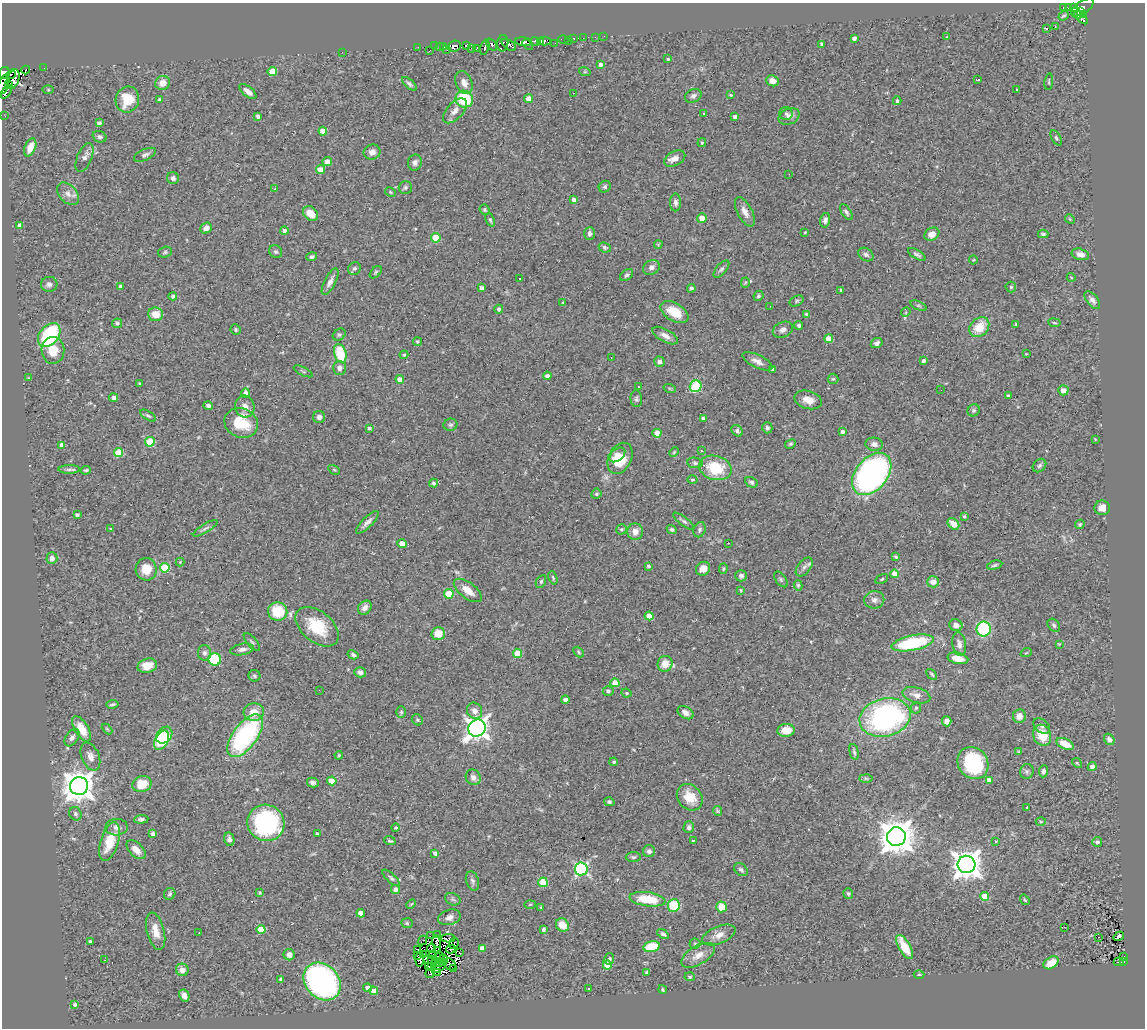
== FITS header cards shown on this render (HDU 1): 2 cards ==
NAXIS1  =                 1143
NAXIS2  =                 1026

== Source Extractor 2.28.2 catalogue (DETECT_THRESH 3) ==
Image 1143 x 1026 px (HDU 1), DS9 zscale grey, 1 PNG px = 1 image px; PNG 1147 x 1030 px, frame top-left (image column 1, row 1026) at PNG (2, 3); each listed source drawn as its Kron ellipse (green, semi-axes under 4 px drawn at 4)
Background 0.484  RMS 0.046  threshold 0.139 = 3 sigma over >= 5 px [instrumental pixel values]
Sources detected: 454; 13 with non-positive FLUX_AUTO (blend fragments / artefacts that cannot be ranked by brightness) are neither listed nor drawn; the other 441 listed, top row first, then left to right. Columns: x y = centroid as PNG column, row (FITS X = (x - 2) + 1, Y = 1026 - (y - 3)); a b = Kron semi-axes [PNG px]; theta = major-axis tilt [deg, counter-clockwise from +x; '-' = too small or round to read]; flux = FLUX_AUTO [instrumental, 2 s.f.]
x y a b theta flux
1064 7 3 2 - 19
1068 7 3 3 - 67
1082 7 13 6 34 150
1073 8 4 3 - 48
1080 12 4 2 - 11
1077 13 6 2 -45 62
1083 15 3 3 - 32
1064 16 5 3 - 5.1
1081 18 8 4 -43 31
1055 27 3 2 - 2.2
1046 29 3 3 - 19
604 36 3 2 - 3.5
595 37 3 2 - 4.7
946 37 3 2 - 2.8
574 38 4 3 - 24
583 38 2 2 - 3.3
854 38 4 3 - 12
563 39 5 3 - 44
536 41 5 4 - 130
544 41 6 4 3 150
569 41 3 2 - 8.9
523 42 8 4 -6 270
541 42 4 2 - 110
503 43 8 5 85 150
555 43 2 2 - 15
491 44 7 3 -51 6.6
528 44 6 3 -41 99
822 44 3 3 - 8
466 45 4 3 - 150
509 45 8 4 -34 95
435 46 2 2 - 5.8
440 46 3 2 - 23
454 46 7 5 20 350
418 47 3 2 - 3.7
443 47 3 3 - 13
485 47 8 3 75 120
477 48 4 4 - 17
472 49 3 3 - 8.1
447 50 2 2 - 4.7
429 51 3 2 - 39
342 52 2 2 - 4.1
668 59 4 4 - 3.2
600 64 4 4 - 11
44 68 2 2 - 3.4
26 70 4 2 - 27
272 71 5 4 - 79
585 72 6 4 -18 3.8
4 73 6 5 - 220
11 74 5 2 - 3.5
13 79 10 6 73 150
978 80 3 2 - 3.9
773 81 6 5 - 23
1049 81 8 3 82 3.2
163 83 7 7 - 30
464 83 12 8 -66 19
409 84 9 4 -42 8.1
4 85 10 5 74 29
8 85 3 3 - 98
1016 89 3 2 - 5.1
48 90 6 4 -1 3.6
248 91 10 5 -38 21
6 92 8 3 56 110
573 93 3 2 - 3.1
730 95 4 3 - 3.2
693 96 8 6 26 10
127 99 13 11 71 81
464 99 9 8 - 150
528 99 4 4 - 34
159 100 3 3 - 5.1
897 101 4 3 - 5.2
455 111 15 8 47 23
703 113 3 3 - 14
786 114 7 6 - 7.2
5 116 2 2 - 11
258 116 4 3 - 9
735 117 4 3 - 11
789 117 11 7 27 16
99 123 4 4 - 10
323 131 4 4 - 47
99 137 7 5 -20 7.5
1056 138 8 4 -59 5.9
702 143 4 3 - 3.9
30 147 9 5 69 33
372 152 8 7 - 18
145 155 12 5 24 11
84 158 15 7 67 18
675 159 11 7 28 20
327 162 4 4 - 22
415 162 8 7 - 11
320 170 4 4 - 48
789 174 2 2 - 1.9
173 178 6 6 - 11
405 187 7 6 - 7.4
605 187 6 5 - 6.5
275 189 4 4 - 2.4
390 192 6 4 -28 3.8
68 194 13 8 -48 21
574 200 4 4 - 12
675 202 9 5 89 12
485 210 5 4 - 4.9
745 212 16 7 -62 24
846 212 9 4 -56 8.1
311 214 8 6 -44 41
702 218 5 4 - 30
1070 219 5 4 - 3.7
490 220 7 4 -68 5.1
825 220 7 5 76 12
20 225 4 4 - 17
206 228 6 5 - 18
284 230 4 4 - 10
805 232 4 3 - 2.6
590 233 6 5 - 11
932 234 8 6 31 23
1043 234 5 3 - 5.3
436 238 5 4 - 78
658 244 4 3 - 3.6
605 247 6 5 - 6.9
165 252 7 5 17 6.6
276 252 7 6 - 6.7
917 254 10 4 -31 8.5
1080 254 9 5 -15 15
866 255 8 6 -32 9.4
312 257 5 4 - 7.1
973 260 4 4 - 2.6
651 267 9 7 34 14
354 269 7 6 - 6.7
721 269 10 5 49 7.7
376 272 7 4 49 5.3
627 275 7 5 41 7.3
1071 277 4 3 - 2.2
519 279 2 2 - 3.1
330 282 14 5 62 17
745 283 5 4 - 3.4
49 284 8 7 - 13
120 286 4 4 - 6.1
1011 287 5 5 - 4.9
482 288 4 4 - 14
691 288 4 3 - 6.1
841 290 3 3 - 3.4
173 296 4 4 - 8.7
758 296 5 4 - 5.9
1092 300 10 5 -51 13
797 301 7 5 28 5.6
563 303 3 3 - 4.7
770 306 2 2 - 1.3
918 306 9 4 -22 5.7
499 309 4 4 - 7.9
674 312 15 9 -31 71
906 312 5 4 - 3.4
156 314 7 7 - 41
806 314 4 4 - 3.2
117 323 5 4 - 5.7
1054 323 6 3 -9 3.3
1016 324 4 3 - 3.4
799 325 4 4 - 6.4
979 327 11 8 45 64
235 330 5 5 - 4.5
783 330 10 7 24 14
49 335 13 9 50 280
339 335 7 5 40 5.9
665 336 14 6 -29 19
829 339 4 4 - 42
417 341 4 4 - 5.1
877 343 6 5 - 9.4
53 350 13 11 -88 54
340 353 10 6 -74 120
1026 354 4 2 - 2.1
404 355 4 3 - 3.2
611 357 3 2 - 3.4
757 361 16 6 -25 18
924 361 4 3 - 8.8
659 362 5 5 - 11
339 368 7 6 - 14
773 369 4 3 - 7.9
303 371 10 3 -26 4.9
547 376 4 4 - 11
28 378 3 3 - 2.5
400 379 4 4 - 26
833 379 5 5 - 5
140 383 4 3 - 3.2
696 386 6 5 - 210
639 387 4 2 - 1.8
670 389 6 4 -20 3.4
941 390 2 2 - 1.6
1063 390 5 5 - 21
245 393 5 4 - 15
1008 396 4 3 - 7.8
113 398 4 4 - 12
636 399 8 5 -84 7.3
808 400 14 9 -16 31
208 405 5 4 - 8
245 407 11 9 -75 21
974 410 6 5 - 6.7
148 416 9 4 -33 6
319 417 6 6 - 12
704 419 4 3 - 9.7
241 423 17 14 -24 110
450 425 7 6 - 6.7
369 428 4 3 - 7.1
767 428 5 5 - 7.3
737 431 6 5 - 8.3
842 432 4 4 - 11
657 433 4 4 - 40
1095 439 4 3 - 2.2
150 442 5 4 - 110
790 444 5 4 - 4.7
874 444 9 6 -6 15
62 445 4 4 - 22
701 451 3 2 - 3.3
118 452 4 4 - 100
674 452 5 3 - 3.1
617 455 9 5 40 34
620 458 16 11 63 84
695 463 8 5 -10 6.9
1039 466 7 5 45 7.6
715 468 16 12 -15 120
69 469 10 4 1 8
86 470 5 3 - 4.4
334 470 6 4 -30 3.9
872 474 24 16 51 1100
692 480 5 4 - 4.4
751 482 7 5 -26 7.2
434 483 4 4 - 7.4
596 494 5 5 - 6.4
1102 508 8 7 - 22
77 515 4 3 - 6.6
964 517 4 4 - 5.5
684 521 13 4 -37 8.1
367 522 15 5 45 16
953 524 6 5 - 36
1080 524 5 4 - 6.3
205 528 14 4 31 10
111 529 4 4 - 3.2
622 529 5 5 - 5.2
672 529 5 4 - 5.3
700 530 8 6 68 6.8
635 532 8 8 - 22
728 543 3 2 - 3.1
402 544 4 4 - 31
896 557 4 3 - 3.8
52 558 6 5 - 14
180 562 4 4 - 2.7
995 565 8 3 14 5.8
648 566 3 3 - 6.8
804 567 11 6 51 12
165 568 5 4 - 120
146 569 11 10 - 50
703 569 7 6 - 25
723 569 5 4 - 3.9
895 574 4 4 - 50
741 576 6 6 - 11
553 578 7 3 -72 3.9
781 579 9 5 -54 6.2
882 579 7 4 28 4.1
541 581 7 4 64 6
933 582 6 5 - 26
798 585 5 4 - 5
468 590 16 8 -37 39
741 590 3 3 - 3.5
449 594 4 4 - 85
874 600 10 8 10 15
365 608 7 6 - 17
278 611 9 9 - 100
649 616 4 4 - 33
956 625 7 5 -22 15
1054 625 7 5 -47 6.6
317 627 25 15 -39 120
984 629 7 7 - 220
438 634 7 6 - 51
252 642 11 4 -49 6.7
913 643 21 7 12 230
959 644 12 7 -80 17
1059 644 4 3 - 2.3
242 649 12 5 11 14
579 652 6 4 -48 3.9
204 653 8 6 -89 10
517 653 4 4 - 70
1026 653 6 3 19 3.2
353 655 6 4 -29 6.3
958 658 10 5 -13 40
215 659 6 6 - 160
665 664 8 7 - 39
147 666 10 7 15 38
360 672 6 5 - 12
932 674 6 4 -46 4.3
254 676 6 5 - 5.8
615 683 4 4 - 61
319 690 3 2 - 2.5
608 691 5 5 - 8.8
627 693 5 4 - 4.2
916 695 14 7 -16 22
565 700 4 4 - 15
112 704 6 3 10 5
916 708 6 4 66 5.2
475 711 8 7 - 17
254 712 10 9 - 41
401 712 6 5 - 5.2
685 713 9 5 -31 15
1019 716 7 6 - 22
885 717 26 19 14 660
417 720 6 5 - 5
947 721 5 5 - 16
1042 726 9 6 -40 9.6
477 728 9 8 - 2100
82 729 14 6 -59 47
107 729 6 3 -45 3.8
786 730 8 6 6 43
164 735 9 7 49 190
1042 735 11 9 -67 71
245 736 25 12 54 470
72 738 10 6 55 12
1109 739 6 5 - 14
162 740 10 6 61 90
1065 744 9 5 -24 48
854 752 8 4 -76 6
1018 752 4 3 - 3
339 755 4 3 - 3.9
90 756 15 9 -67 22
614 762 4 4 - 5.2
973 763 17 14 -53 220
1077 763 5 4 - 4.1
1092 767 4 4 - 15
1027 771 7 6 - 8.1
1043 771 6 4 85 8.3
473 777 8 7 - 17
866 778 6 4 -2 4.4
989 780 4 4 - 25
332 781 4 4 - 57
313 782 6 5 - 10
142 784 10 8 19 55
79 786 9 9 - 5000
690 797 14 11 -50 60
609 802 5 4 - 7.3
1027 807 3 3 - 13
717 811 5 4 - 4.1
75 814 7 6 - 8.1
141 819 7 4 6 8
1041 821 5 3 - 3.3
266 823 19 18 - 420
117 827 11 8 3 16
396 827 4 4 - 3.6
689 827 6 5 - 8.3
153 834 4 4 - 8.8
317 834 3 3 - 4.4
896 837 9 9 - 6900
229 839 7 5 -78 11
693 840 3 2 - 2.7
390 841 6 3 -20 5.7
996 841 4 2 - 2.5
110 842 20 9 73 83
1097 842 5 5 - 9.6
136 850 11 6 -44 28
649 851 6 6 - 12
435 853 4 3 - 12
633 857 7 5 1 6.2
966 864 9 9 - 4000
581 869 6 6 - 520
741 870 8 5 -40 7.7
391 878 11 4 -42 7.1
472 881 10 6 -72 9.1
543 882 5 4 - 120
395 889 4 4 - 12
259 893 4 4 - 4
170 894 6 5 - 6
848 894 5 5 - 7.2
985 897 4 4 - 75
453 899 8 6 -22 7.4
647 899 18 7 -7 110
1025 900 5 3 - 3.2
411 904 5 3 - 3.1
530 904 6 3 2 2.7
674 906 6 6 - 110
541 907 3 3 - 3
722 907 5 5 - 53
361 913 4 4 - 28
449 917 11 7 16 16
407 923 6 5 - 4.6
562 925 7 6 - 46
1064 927 2 2 - 9.1
261 929 4 4 - 61
543 929 4 3 - 5.9
156 931 19 8 -76 38
199 933 3 2 - 3.3
663 934 6 4 -35 7.4
438 935 2 2 - 2.4
719 935 18 8 22 26
430 936 3 2 - 2.9
1119 936 5 3 - 6.8
1099 937 3 2 - 52
448 938 7 2 3 28
422 940 5 2 - 4.6
90 941 3 3 - 4.7
436 942 6 2 -83 5.1
454 943 5 4 - 1.5
695 944 5 5 - 4.6
652 947 8 5 14 100
905 947 14 5 -60 80
431 948 4 3 - 2
482 948 4 4 - 21
417 949 2 2 - 2
451 949 5 2 - 1.9
437 951 3 2 - 1.9
460 953 3 2 - 1.9
424 954 4 2 - 5.2
289 955 5 5 - 15
432 955 2 2 - 2
698 955 18 9 31 33
418 956 4 2 - 4.1
1123 956 4 2 - 11
439 957 5 2 - 3.6
420 959 7 3 86 6.3
432 959 4 2 - 0.4
444 959 4 3 - 6.2
609 959 6 5 - 6.3
105 960 3 2 - 4
428 960 5 3 - 5.6
1124 961 3 3 - 16
436 962 5 2 - 4.6
440 962 3 3 - 1.5
1119 962 5 3 - 22
1051 963 8 5 32 47
450 964 7 5 -47 19
607 965 4 4 - 47
429 966 3 2 - 3.6
432 966 2 2 - 0.14
440 966 9 2 41 2.3
453 969 3 2 - 1
182 970 6 6 - 18
647 972 4 3 - 4.5
438 973 2 2 - 1.6
430 974 4 3 - 7.5
919 974 5 3 - 3.1
690 977 5 4 - 4.3
281 979 4 3 - 5.4
322 981 21 16 -47 800
367 988 4 4 - 14
588 989 3 3 - 4.2
663 989 4 3 - 3.6
374 991 4 4 - 37
184 995 6 5 - 16
75 1004 4 3 - 6.8
At the frame edge (FLAGS 8, measured only in part): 2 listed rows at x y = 4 73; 4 85
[13 non-positive-flux detections neither listed nor drawn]